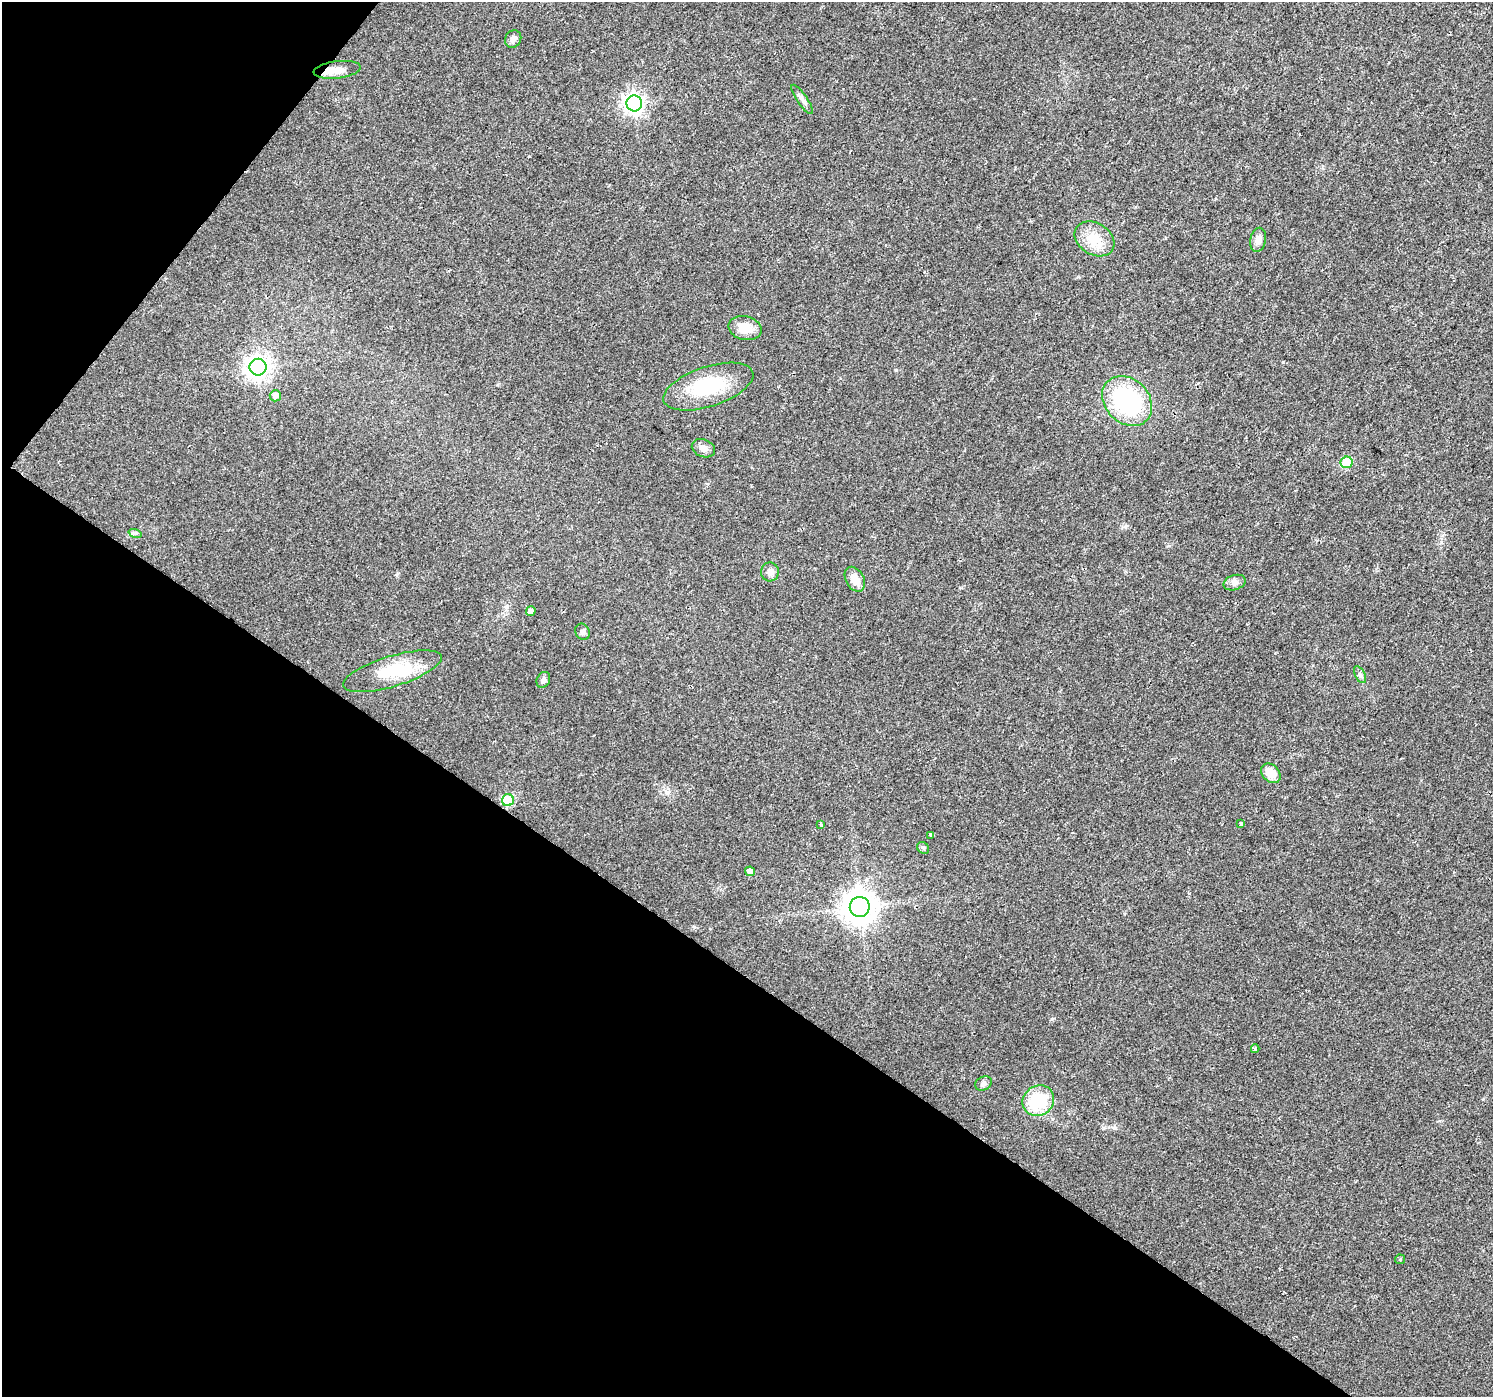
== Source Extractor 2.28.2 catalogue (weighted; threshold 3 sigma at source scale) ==
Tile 9 of 4 x 4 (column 1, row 3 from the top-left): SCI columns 7-1497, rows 1651-3045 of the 5985 x 6026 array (HDU 1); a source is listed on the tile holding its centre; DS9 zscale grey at full resolution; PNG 1495 x 1399 px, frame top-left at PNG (2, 2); each listed source drawn as its Kron ellipse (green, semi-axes under 4 px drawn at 4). Shown black and unused: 35% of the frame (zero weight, under 2 of 3 exposures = <1% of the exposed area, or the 3 px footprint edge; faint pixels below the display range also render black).
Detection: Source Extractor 2.28.2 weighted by HDU 2 'WHT'; one run over the whole footprint, this tile lists its part. Background 0.0172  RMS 0.0046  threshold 0.0206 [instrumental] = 3 sigma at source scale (4.5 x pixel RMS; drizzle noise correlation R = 1.50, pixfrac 1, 0.0396/0.0396 arcsec/px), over >= 5 px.
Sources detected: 36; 2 inside a brighter object's white glare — neither listed nor drawn; the other 34 listed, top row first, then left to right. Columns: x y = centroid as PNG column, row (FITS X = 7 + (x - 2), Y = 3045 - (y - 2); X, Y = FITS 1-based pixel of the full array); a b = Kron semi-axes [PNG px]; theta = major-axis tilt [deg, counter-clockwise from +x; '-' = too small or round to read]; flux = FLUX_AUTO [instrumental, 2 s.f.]
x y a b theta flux
513 39 9 7 58 2.1
337 70 24 8 7 4.8
802 99 17 5 -56 2.1
634 103 8 7 - 220
1094 239 21 15 -31 9.7
1258 240 12 8 78 2.9
745 328 17 11 -13 7.4
258 367 8 8 - 340
708 387 47 20 18 26
275 396 6 5 - 1.9
1127 401 28 22 -45 49
703 448 12 8 -23 2.7
1346 462 6 5 - 21
135 533 7 4 -18 0.88
770 572 9 9 - 2.5
855 579 13 9 -62 4.7
1235 583 11 7 17 2
531 611 5 5 - 2
582 632 8 7 - 1.3
392 671 51 15 17 20
1360 675 9 5 -63 1.2
543 680 8 6 65 1.5
1271 773 11 8 -47 5.9
508 800 6 6 - 30
1241 823 3 3 - 11
821 824 3 3 - 0.69
931 835 4 3 - 1.5
923 848 6 5 - 0.88
750 871 5 4 - 2.2
860 907 10 10 - 780
1255 1049 4 3 - 0.8
984 1083 9 6 24 1.7
1038 1101 16 14 36 22
1400 1259 5 5 - 0.54
Unlisted compact peaks at least as high as the median listed source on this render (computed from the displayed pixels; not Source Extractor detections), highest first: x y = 1052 1019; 896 370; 1283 362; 1189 893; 694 927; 1125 526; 1078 277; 1441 542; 529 156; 1483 1099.